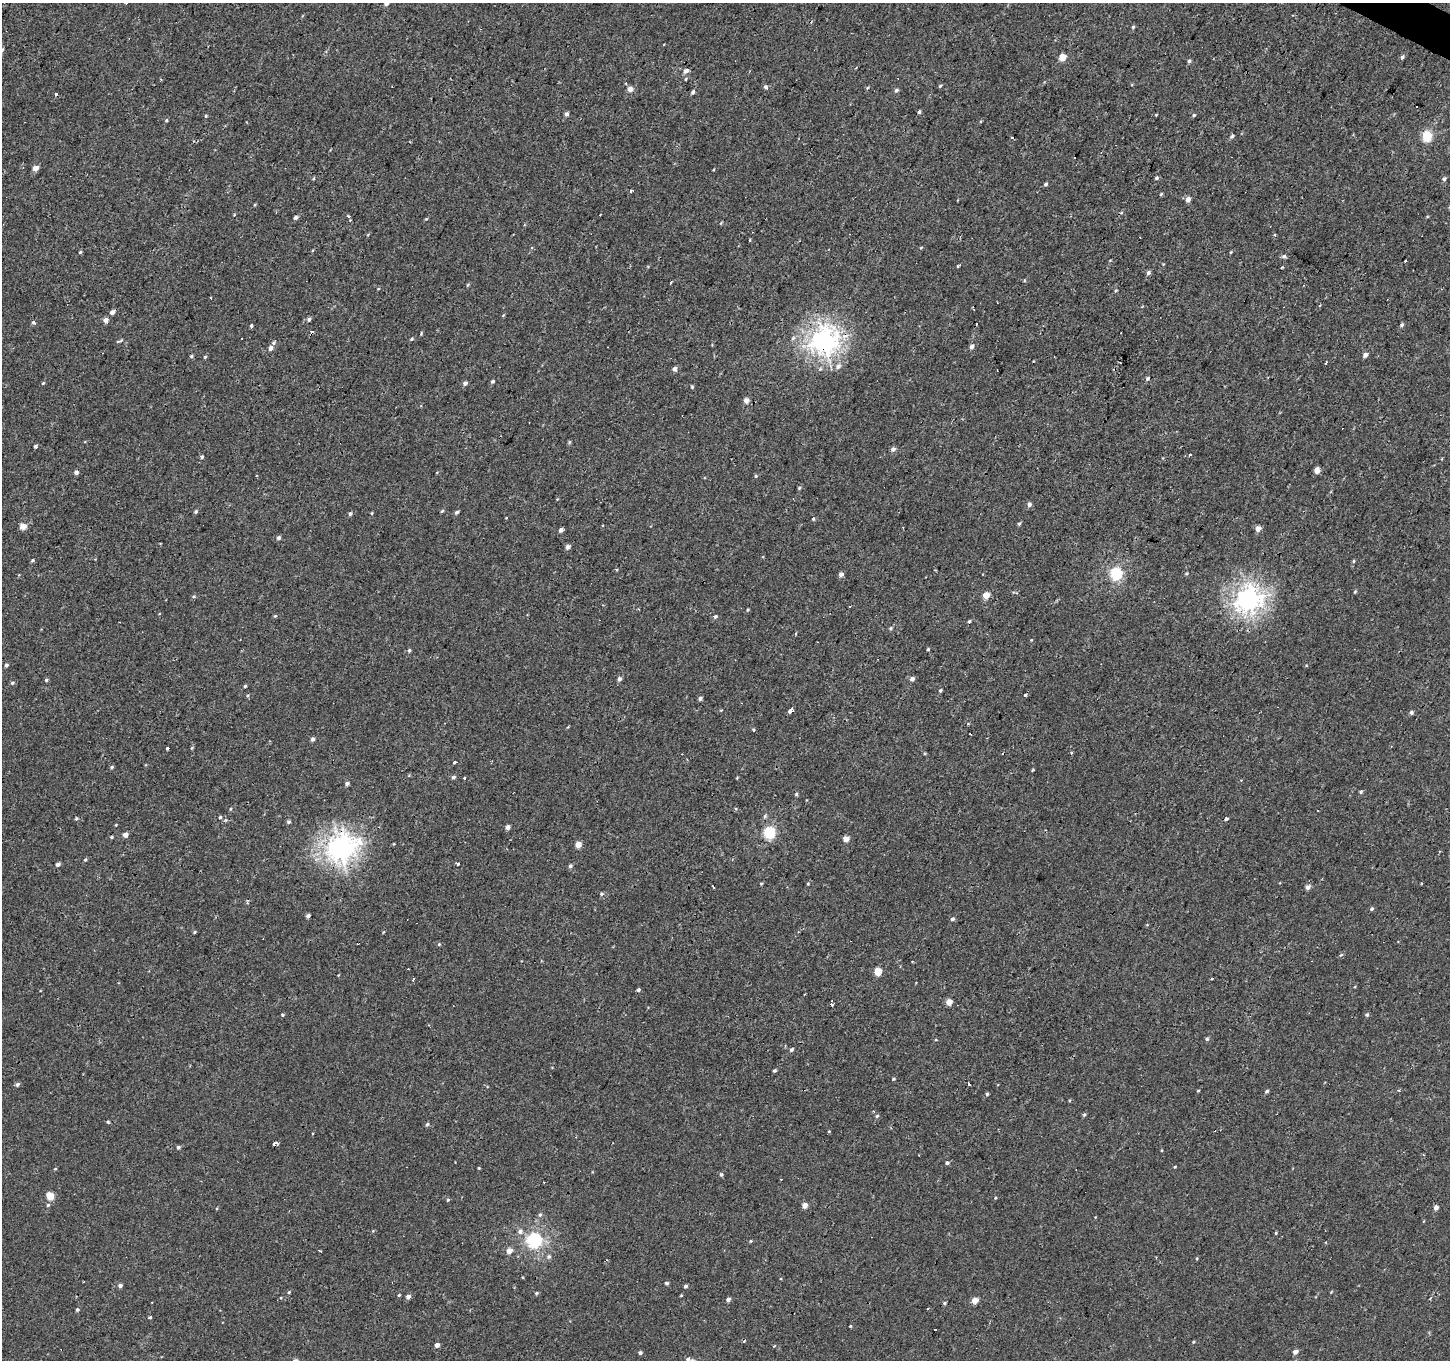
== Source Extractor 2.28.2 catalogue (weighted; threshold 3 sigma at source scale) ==
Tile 10 of 4 x 4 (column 2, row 3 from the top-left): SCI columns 1450-2897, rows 1617-2974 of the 5792 x 5881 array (HDU 1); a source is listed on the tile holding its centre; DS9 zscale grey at full resolution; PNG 1452 x 1362 px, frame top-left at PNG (2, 3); no overlay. Shown black and unused: <1% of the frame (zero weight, under 2 of 3 exposures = <1% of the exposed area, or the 3 px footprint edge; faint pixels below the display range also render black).
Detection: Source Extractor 2.28.2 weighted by HDU 2 'WHT'; one run over the whole footprint, this tile lists its part. Background -5.20e-04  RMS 0.004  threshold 0.0181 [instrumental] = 3 sigma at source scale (4.5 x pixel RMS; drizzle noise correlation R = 1.50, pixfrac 1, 0.0396/0.0396 arcsec/px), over >= 5 px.
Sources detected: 255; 24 cosmic-ray / hot-pixel residue — not listed; the other 231 listed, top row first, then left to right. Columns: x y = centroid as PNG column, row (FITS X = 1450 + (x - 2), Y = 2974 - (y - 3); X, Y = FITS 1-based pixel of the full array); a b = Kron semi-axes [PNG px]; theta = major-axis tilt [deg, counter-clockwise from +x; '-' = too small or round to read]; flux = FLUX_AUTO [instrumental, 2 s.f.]
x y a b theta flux
125 3 4 2 - 0.74
386 3 5 4 - 2.4
1133 27 5 4 - 0.54
1062 57 5 4 - 8.3
1402 57 5 4 - 0.85
1189 61 5 5 - 0.71
685 71 5 5 - 2
686 79 5 3 - 0.36
940 86 5 3 - 0.53
765 87 5 4 - 0.98
630 89 5 5 - 2.7
896 90 5 4 - 0.87
693 92 6 4 57 0.86
919 112 4 3 - 0.82
567 114 5 4 - 1.2
1156 115 5 3 - 0.32
1194 115 5 4 - 0.65
206 116 4 4 - 0.44
166 120 4 4 - 0.53
1232 136 5 4 - 0.88
1427 136 5 5 - 30
1013 138 3 3 - 4.1
35 168 5 4 - 3.9
1157 178 4 4 - 0.72
1444 179 5 5 - 0.92
1046 184 5 4 - 0.71
631 191 5 3 - 0.6
1161 194 4 3 - 0.44
1188 199 5 4 - 2.5
295 217 5 4 - 1.1
349 217 3 3 - 1.1
426 219 5 3 - 0.36
1275 235 3 3 - 0.66
80 252 4 3 - 0.5
1231 252 5 3 - 0.34
1284 256 6 5 - 0.93
958 267 3 3 - 1.3
1148 273 6 5 - 1.1
671 283 3 3 - 1.4
467 285 5 3 - 0.42
378 289 4 3 - 0.28
1116 290 5 4 - 0.47
210 298 3 3 - 0.77
112 312 5 4 - 1.7
309 319 5 4 - 0.99
105 320 5 5 - 2.1
34 322 5 4 - 0.67
1402 325 6 4 52 0.75
251 326 4 4 - 0.76
793 338 7 5 45 0.89
412 339 5 4 - 0.55
119 341 11 3 19 0.62
824 341 9 9 - 300
274 343 5 5 - 0.67
972 347 6 5 - 1.4
271 348 5 4 - 1.9
1365 355 5 4 - 1.8
191 356 5 4 - 0.55
205 357 4 4 - 0.64
1326 362 4 2 - 0.42
838 366 8 7 - 2
675 369 5 4 - 1.6
1147 379 6 4 85 0.79
492 381 5 4 - 0.75
43 383 5 4 - 0.46
465 383 5 4 - 1.3
692 387 4 4 - 0.52
746 400 5 4 - 2.7
35 446 4 3 - 0.77
893 449 5 4 - 1.5
1190 455 3 3 - 1.2
202 457 5 4 - 0.79
1317 471 5 5 - 3.4
76 472 4 4 - 1.5
256 476 3 2 - 0.56
756 476 5 4 - 0.46
799 488 5 4 - 0.5
557 499 4 4 - 0.31
1029 505 5 4 - 1.5
442 511 5 3 - 0.46
196 512 5 4 - 0.61
457 512 5 4 - 0.93
372 513 5 3 - 0.33
350 514 5 4 - 0.73
813 519 5 4 - 0.47
1019 524 5 4 - 0.6
23 526 5 4 - 4.4
903 527 2 2 - 0.36
1258 529 4 4 - 3.5
561 530 5 4 - 1.2
279 538 5 4 - 0.92
568 547 5 4 - 1.7
32 560 4 4 - 0.57
1353 561 5 3 - 0.48
617 570 3 3 - 2.8
1187 573 4 3 - 0.44
841 574 5 4 - 1.7
1116 574 6 5 - 50
1355 592 5 4 - 0.46
986 595 5 4 - 6.4
1248 600 9 8 - 260
747 610 5 3 - 0.39
275 616 5 4 - 0.45
715 617 5 4 - 0.76
969 621 6 3 15 0.62
891 628 5 4 - 0.55
795 634 3 3 - 0.55
1031 640 4 3 - 0.29
928 649 4 3 - 0.51
409 650 5 4 - 0.79
6 665 4 4 - 0.91
619 679 5 4 - 1.3
912 679 5 4 - 1.6
46 680 5 5 - 0.58
12 683 6 4 27 0.64
245 686 4 3 - 0.56
940 690 4 4 - 0.59
248 696 5 4 - 0.51
700 698 4 4 - 1.1
791 710 5 3 - 8.2
1411 712 5 5 - 0.93
753 730 5 3 - 0.39
312 739 4 4 - 1.2
167 748 3 3 - 0.77
192 748 5 4 - 0.45
1071 753 4 3 - 0.52
455 762 5 3 - 1.1
112 767 5 3 - 0.57
1033 770 4 3 - 0.35
453 777 5 5 - 0.81
465 778 3 3 - 2.2
737 778 4 3 - 0.32
347 783 4 4 - 1.2
1361 792 5 4 - 0.58
796 794 5 4 - 0.57
230 809 5 3 - 0.37
220 817 4 4 - 0.54
76 818 5 4 - 0.55
1227 819 4 3 - 0.7
288 822 5 4 - 0.67
116 825 3 3 - 0.3
508 827 4 4 - 1.9
769 833 6 5 - 44
125 835 5 4 - 2
111 837 4 3 - 0.46
846 839 4 4 - 4.4
578 845 4 4 - 4.3
340 848 11 9 35 320
85 860 5 4 - 0.55
58 864 4 4 - 1.5
458 864 3 3 - 4.1
570 866 5 4 - 0.84
761 884 4 4 - 0.39
808 884 4 4 - 0.34
714 887 3 2 - 0.56
1307 887 6 5 - 1.7
602 894 5 4 - 0.66
1372 909 5 4 - 0.69
308 916 4 3 - 1.2
952 919 5 5 - 0.91
194 932 4 3 - 0.46
383 932 3 3 - 0.48
439 944 5 4 - 0.43
1341 955 6 5 - 0.58
878 972 5 4 - 9.6
1212 978 3 2 - 0.41
413 979 5 3 - 0.75
916 983 2 2 - 0.3
638 990 4 4 - 0.77
949 1002 4 4 - 5
832 1005 5 3 - 1.1
282 1015 4 4 - 0.54
1367 1015 5 5 - 0.74
1207 1039 5 4 - 0.67
936 1040 4 3 - 0.33
791 1050 5 4 - 0.77
775 1070 4 3 - 0.59
893 1079 4 3 - 0.47
17 1084 5 5 - 1
1198 1091 3 3 - 0.4
1267 1091 5 4 - 0.7
1399 1091 4 3 - 0.42
987 1094 4 3 - 0.59
1084 1115 5 4 - 0.64
877 1116 5 4 - 0.64
108 1122 5 3 - 0.42
427 1124 5 4 - 0.69
829 1131 4 4 - 0.37
276 1143 5 3 - 4.5
178 1147 5 5 - 0.77
947 1163 4 4 - 0.87
1175 1167 4 3 - 0.33
479 1168 3 3 - 0.36
55 1169 5 3 - 0.33
721 1174 5 4 - 0.76
50 1196 5 5 - 9
995 1198 4 3 - 0.37
448 1200 5 4 - 0.47
48 1205 5 5 - 0.59
805 1205 4 4 - 3.4
1436 1208 5 4 - 2.1
540 1215 7 5 49 0.87
520 1231 7 6 - 1.6
1276 1233 4 3 - 0.41
534 1240 6 6 - 91
750 1241 5 3 - 0.35
320 1251 4 2 - 0.67
509 1251 5 4 - 3.4
549 1256 6 5 - 0.94
667 1283 4 3 - 0.72
120 1286 5 4 - 1.3
685 1286 5 4 - 0.71
289 1292 5 4 - 0.45
1331 1292 4 3 - 0.32
536 1293 5 4 - 0.55
399 1295 4 3 - 0.42
681 1295 3 3 - 0.36
408 1297 4 4 - 1.8
728 1299 4 4 - 1.5
975 1300 5 4 - 5.3
945 1303 4 4 - 0.6
77 1310 5 4 - 0.66
150 1317 4 3 - 3.8
850 1326 3 3 - 0.37
744 1341 4 3 - 0.38
1193 1342 4 3 - 0.36
437 1345 4 4 - 2.2
774 1346 4 3 - 0.38
1295 1352 5 4 - 2
640 1353 4 4 - 0.91
688 1358 4 3 - 1.4
Overlapping masked pixels (flux is a lower limit): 2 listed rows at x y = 824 341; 340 848
Isophote crosses this tile's border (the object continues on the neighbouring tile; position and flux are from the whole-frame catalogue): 2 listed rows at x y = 125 3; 386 3